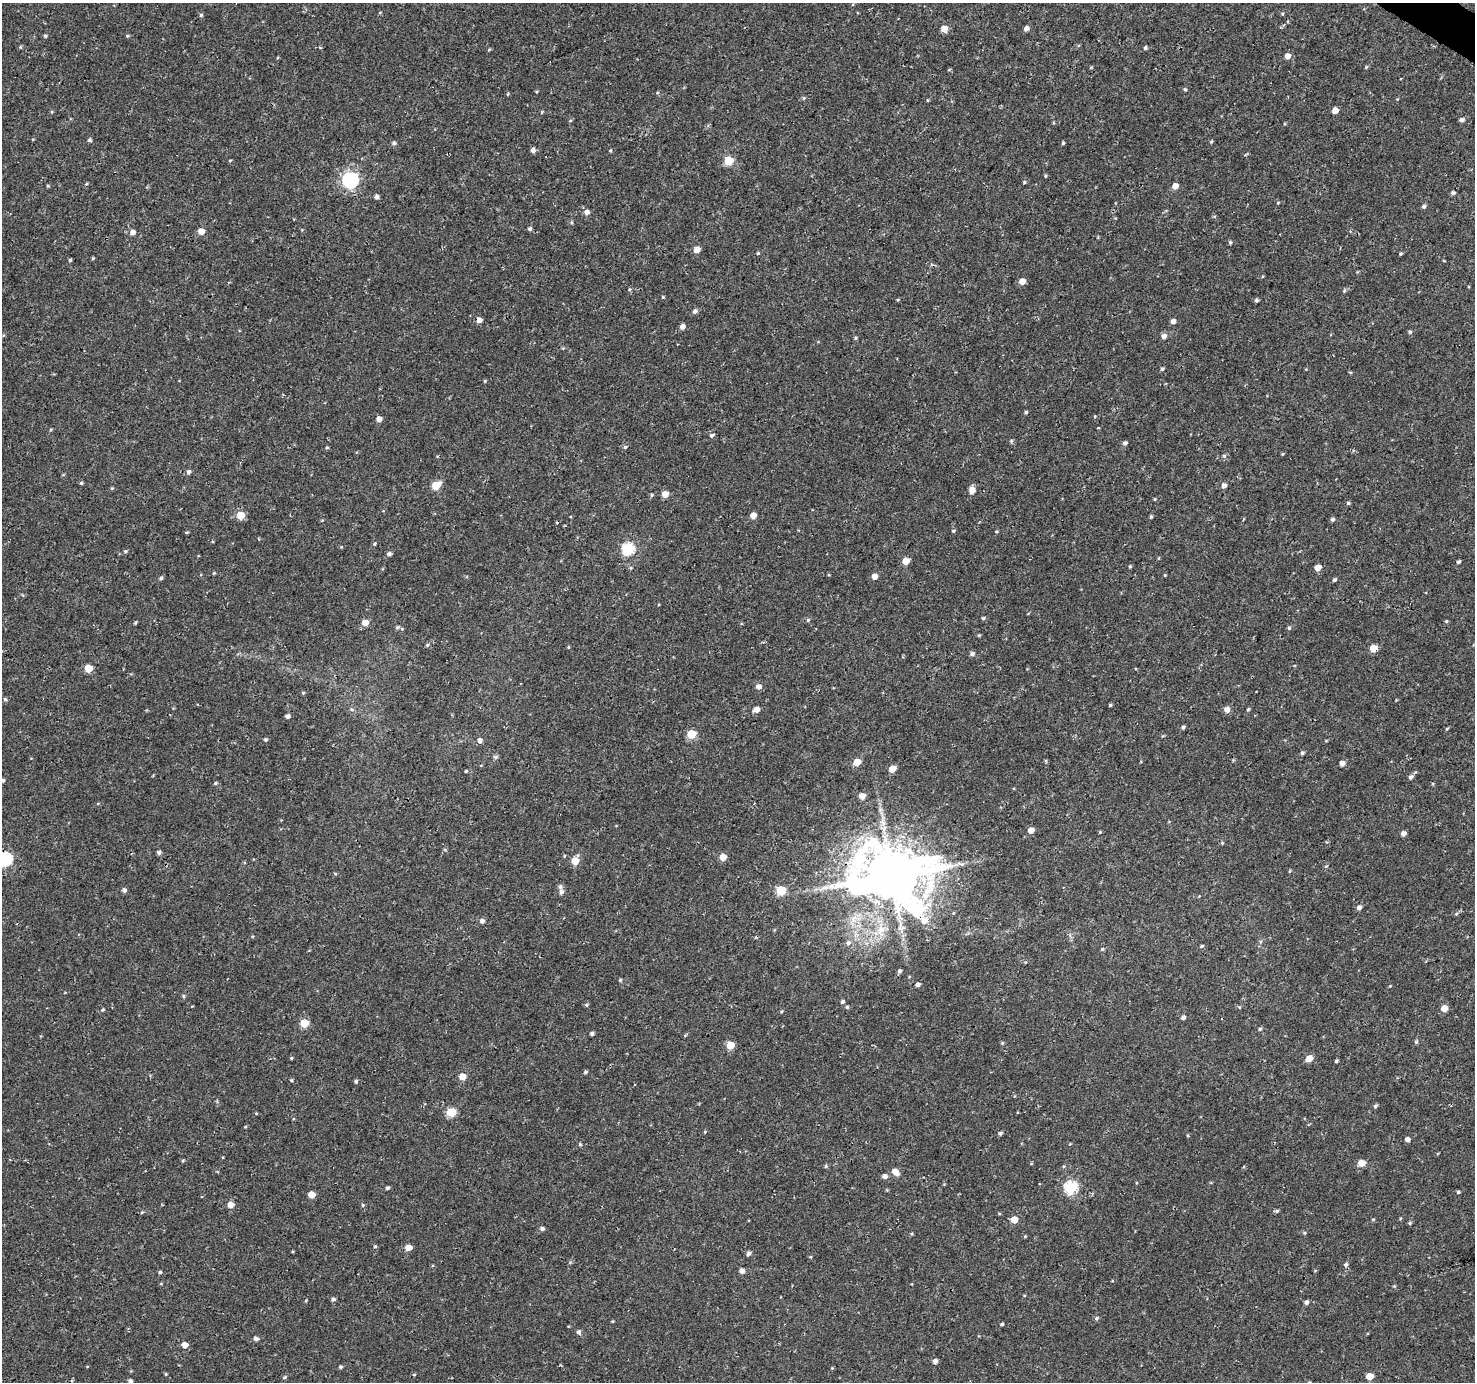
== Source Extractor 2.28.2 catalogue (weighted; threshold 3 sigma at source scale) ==
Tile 10 of 4 x 4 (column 2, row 3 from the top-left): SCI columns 1482-2954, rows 1637-3016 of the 5900 x 5964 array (HDU 1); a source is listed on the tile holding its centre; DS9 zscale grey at full resolution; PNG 1477 x 1384 px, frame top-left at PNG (2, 3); no overlay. Shown black and unused: <1% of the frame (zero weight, under 3 of 4 exposures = <1% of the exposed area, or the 3 px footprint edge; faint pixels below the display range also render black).
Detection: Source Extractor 2.28.2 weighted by HDU 2 'WHT'; one run over the whole footprint, this tile lists its part. Background 4.57e-04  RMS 0.0026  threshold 0.0118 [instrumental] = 3 sigma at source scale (4.5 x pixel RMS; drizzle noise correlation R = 1.50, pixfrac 1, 0.0396/0.0396 arcsec/px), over >= 5 px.
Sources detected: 246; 1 inside a brighter listed object's ellipse — not listed separately; the other 245 listed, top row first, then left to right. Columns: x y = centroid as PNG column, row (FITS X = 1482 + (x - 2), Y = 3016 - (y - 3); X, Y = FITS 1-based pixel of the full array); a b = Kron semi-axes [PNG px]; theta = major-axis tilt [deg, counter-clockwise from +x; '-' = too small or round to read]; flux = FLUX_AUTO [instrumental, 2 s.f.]
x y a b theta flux
380 12 5 3 - 0.22
1282 14 5 3 - 0.27
201 15 4 4 - 0.41
944 29 5 5 - 2.8
1026 29 5 4 - 1.1
45 36 5 4 - 0.36
127 36 5 3 - 0.29
20 47 5 3 - 0.27
1145 47 4 4 - 0.49
320 48 5 3 - 0.25
489 49 6 3 20 0.26
1287 56 6 5 - 1.8
1366 67 5 4 - 0.28
1185 89 5 4 - 0.37
657 93 5 3 - 0.27
508 94 4 3 - 0.25
804 98 5 5 - 0.34
1335 110 5 4 - 2.5
542 112 5 3 - 0.25
1462 120 6 5 - 0.74
570 121 5 3 - 0.27
89 140 4 4 - 0.51
1211 141 5 4 - 0.3
394 143 5 4 - 0.61
1063 143 4 3 - 0.39
533 150 5 5 - 1.1
610 151 5 3 - 0.26
230 160 4 3 - 0.26
729 161 5 5 - 9.3
1045 176 4 3 - 0.31
350 180 7 7 - 69
1024 182 4 4 - 0.3
86 184 5 3 - 0.24
48 186 4 4 - 0.29
1175 186 5 4 - 2.5
1453 193 5 4 - 0.63
376 197 5 4 - 0.94
1278 203 4 4 - 0.27
1424 206 5 5 - 0.52
587 212 6 5 - 1.2
530 229 5 5 - 0.5
201 231 5 5 - 2.5
132 232 6 5 - 1.2
1230 242 5 4 - 0.37
697 250 5 5 - 2.7
758 253 4 4 - 0.28
1400 254 3 3 - 0.38
93 258 5 3 - 0.26
70 260 4 4 - 0.33
1022 281 5 5 - 2.7
630 289 5 4 - 0.34
1344 290 6 5 - 0.43
663 297 4 4 - 0.25
1256 300 4 4 - 0.58
695 311 6 5 - 0.79
479 320 5 5 - 1.4
1173 321 5 4 - 1.1
682 326 5 5 - 1.3
1410 332 5 5 - 0.4
1164 336 6 5 - 1.2
855 338 5 4 - 0.35
1162 369 4 4 - 0.41
485 381 4 3 - 0.28
1026 412 4 4 - 0.38
1095 416 4 3 - 0.21
379 419 5 4 - 1.5
712 435 6 5 - 0.54
1125 443 5 4 - 0.76
327 447 4 4 - 0.29
625 447 6 4 18 0.45
1282 454 5 3 - 0.23
1224 456 6 5 - 0.43
188 472 5 5 - 0.76
63 475 5 3 - 0.22
81 483 4 4 - 0.36
436 485 6 5 - 7.2
1224 486 5 5 - 1.1
112 488 5 4 - 0.25
972 490 5 5 - 2.6
665 494 5 5 - 2.9
651 495 5 3 - 0.3
1155 499 5 3 - 0.21
1348 503 4 4 - 0.42
240 515 5 5 - 6.2
753 515 5 4 - 2.6
1151 517 5 4 - 0.35
1332 519 5 5 - 0.59
953 531 5 4 - 0.34
186 532 5 3 - 0.29
996 532 4 3 - 0.23
375 544 5 4 - 0.32
628 549 6 6 - 26
125 551 5 4 - 0.41
389 554 5 4 - 0.78
906 561 5 5 - 3.2
1459 562 4 3 - 0.49
1130 566 4 4 - 0.32
1318 568 5 4 - 2.6
214 573 4 4 - 0.25
1165 575 4 3 - 0.23
874 576 5 5 - 1.8
161 578 5 4 - 0.5
1334 580 4 3 - 0.58
983 618 5 4 - 0.46
808 620 5 5 - 0.39
1446 621 4 4 - 0.3
136 622 5 3 - 0.29
365 622 6 5 - 2.6
397 627 6 5 - 0.5
1289 628 5 4 - 0.42
979 635 4 4 - 0.32
427 645 5 5 - 0.34
568 647 5 3 - 0.22
1373 648 5 5 - 3.9
972 654 6 5 - 0.71
88 668 5 5 - 4.9
758 687 6 5 - 1.3
303 693 4 4 - 0.31
5 699 5 4 - 0.45
1110 705 4 3 - 0.36
1227 709 6 6 - 1.6
1248 709 5 4 - 0.32
756 710 6 5 - 1.7
287 716 5 4 - 0.84
1183 727 5 4 - 0.5
1447 728 5 3 - 0.24
692 734 5 5 - 9.2
1162 736 5 3 - 0.23
265 740 4 4 - 0.4
480 740 5 5 - 1.1
1302 753 5 4 - 0.48
495 757 6 5 - 0.59
1046 761 5 3 - 0.28
857 762 5 5 - 4.6
1342 763 5 4 - 1.3
892 769 5 5 - 3.3
466 771 4 3 - 0.27
1410 777 6 5 - 0.68
3 780 5 4 - 0.51
215 783 5 4 - 0.36
1433 784 5 3 - 0.24
862 796 5 5 - 2.5
1031 830 5 5 - 2.1
1100 832 4 3 - 0.23
1403 833 4 4 - 1.3
1222 843 5 4 - 0.3
445 850 5 3 - 0.27
159 852 5 4 - 0.65
723 857 5 5 - 2.8
5 859 7 6 - 39
575 861 5 5 - 5.2
1290 871 5 3 - 0.26
335 874 5 3 - 0.27
892 876 25 19 -9 1500
124 890 5 5 - 0.68
781 890 5 5 - 13
561 892 6 5 - 0.81
1359 907 5 5 - 1
1456 914 5 4 - 0.34
482 921 5 5 - 0.94
848 943 8 6 57 0.82
1202 946 5 4 - 0.33
1102 949 5 4 - 0.32
899 971 5 4 - 0.56
620 980 4 4 - 0.33
918 985 4 4 - 0.98
1390 986 4 3 - 0.19
183 996 5 4 - 0.36
842 1002 5 5 - 0.59
586 1005 5 4 - 0.36
192 1006 4 2 - 0.18
847 1007 4 4 - 0.35
1239 1007 5 4 - 0.28
1444 1008 5 5 - 3.2
102 1010 6 4 44 0.34
1183 1017 5 4 - 0.83
304 1023 5 5 - 7.8
1260 1029 5 4 - 0.41
592 1033 4 4 - 0.54
685 1035 5 3 - 0.27
1416 1042 5 4 - 0.48
1002 1043 5 4 - 0.31
730 1045 5 5 - 5.3
291 1058 4 4 - 0.25
1309 1058 6 5 - 3.5
1336 1061 4 3 - 0.43
585 1072 5 4 - 0.4
462 1076 5 5 - 3.4
291 1080 4 3 - 0.31
356 1081 4 4 - 0.45
1375 1106 5 4 - 0.54
451 1112 5 5 - 12
256 1113 5 3 - 0.21
245 1127 5 3 - 0.22
705 1132 4 4 - 0.24
1000 1133 5 4 - 0.53
1407 1139 5 4 - 0.97
580 1144 4 4 - 0.32
183 1160 5 3 - 0.28
1361 1163 5 5 - 3.6
826 1166 5 4 - 0.39
1064 1166 4 4 - 0.31
895 1172 7 5 -39 2.5
885 1176 6 5 - 1.1
1071 1187 6 6 - 34
387 1188 4 4 - 0.49
1458 1192 4 4 - 0.37
311 1194 5 5 - 3.7
230 1205 5 5 - 2.2
363 1205 5 4 - 0.35
1277 1211 5 5 - 0.5
142 1212 5 4 - 0.28
1373 1219 5 3 - 0.26
1014 1220 5 5 - 3.3
1410 1223 5 4 - 0.34
542 1228 5 4 - 0.72
1304 1233 5 4 - 0.33
1025 1236 4 4 - 0.22
375 1246 4 4 - 0.32
408 1247 5 5 - 2.5
749 1253 6 4 54 0.69
810 1257 4 3 - 0.23
570 1262 6 4 19 0.33
1346 1265 6 5 - 0.6
742 1271 5 5 - 1
160 1272 4 4 - 0.39
1394 1286 4 4 - 0.26
333 1299 5 4 - 0.57
1306 1302 5 4 - 0.76
1096 1318 5 5 - 0.54
613 1321 5 3 - 0.22
1002 1324 4 3 - 0.46
579 1332 6 5 - 0.7
256 1339 6 5 - 0.81
185 1345 5 5 - 2.1
935 1361 5 4 - 0.99
87 1367 4 3 - 0.21
341 1367 4 4 - 0.46
832 1368 4 4 - 0.21
166 1374 4 3 - 0.29
414 1374 5 3 - 0.23
1370 1376 5 5 - 3.9
284 1377 5 4 - 0.37
130 1381 4 4 - 0.7
1309 1382 5 4 - 0.31
Overlapping masked pixels (flux is a lower limit): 1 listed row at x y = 892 876
Isophote crosses this tile's border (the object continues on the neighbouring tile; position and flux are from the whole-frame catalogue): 3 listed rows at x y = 3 780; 5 859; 1309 1382